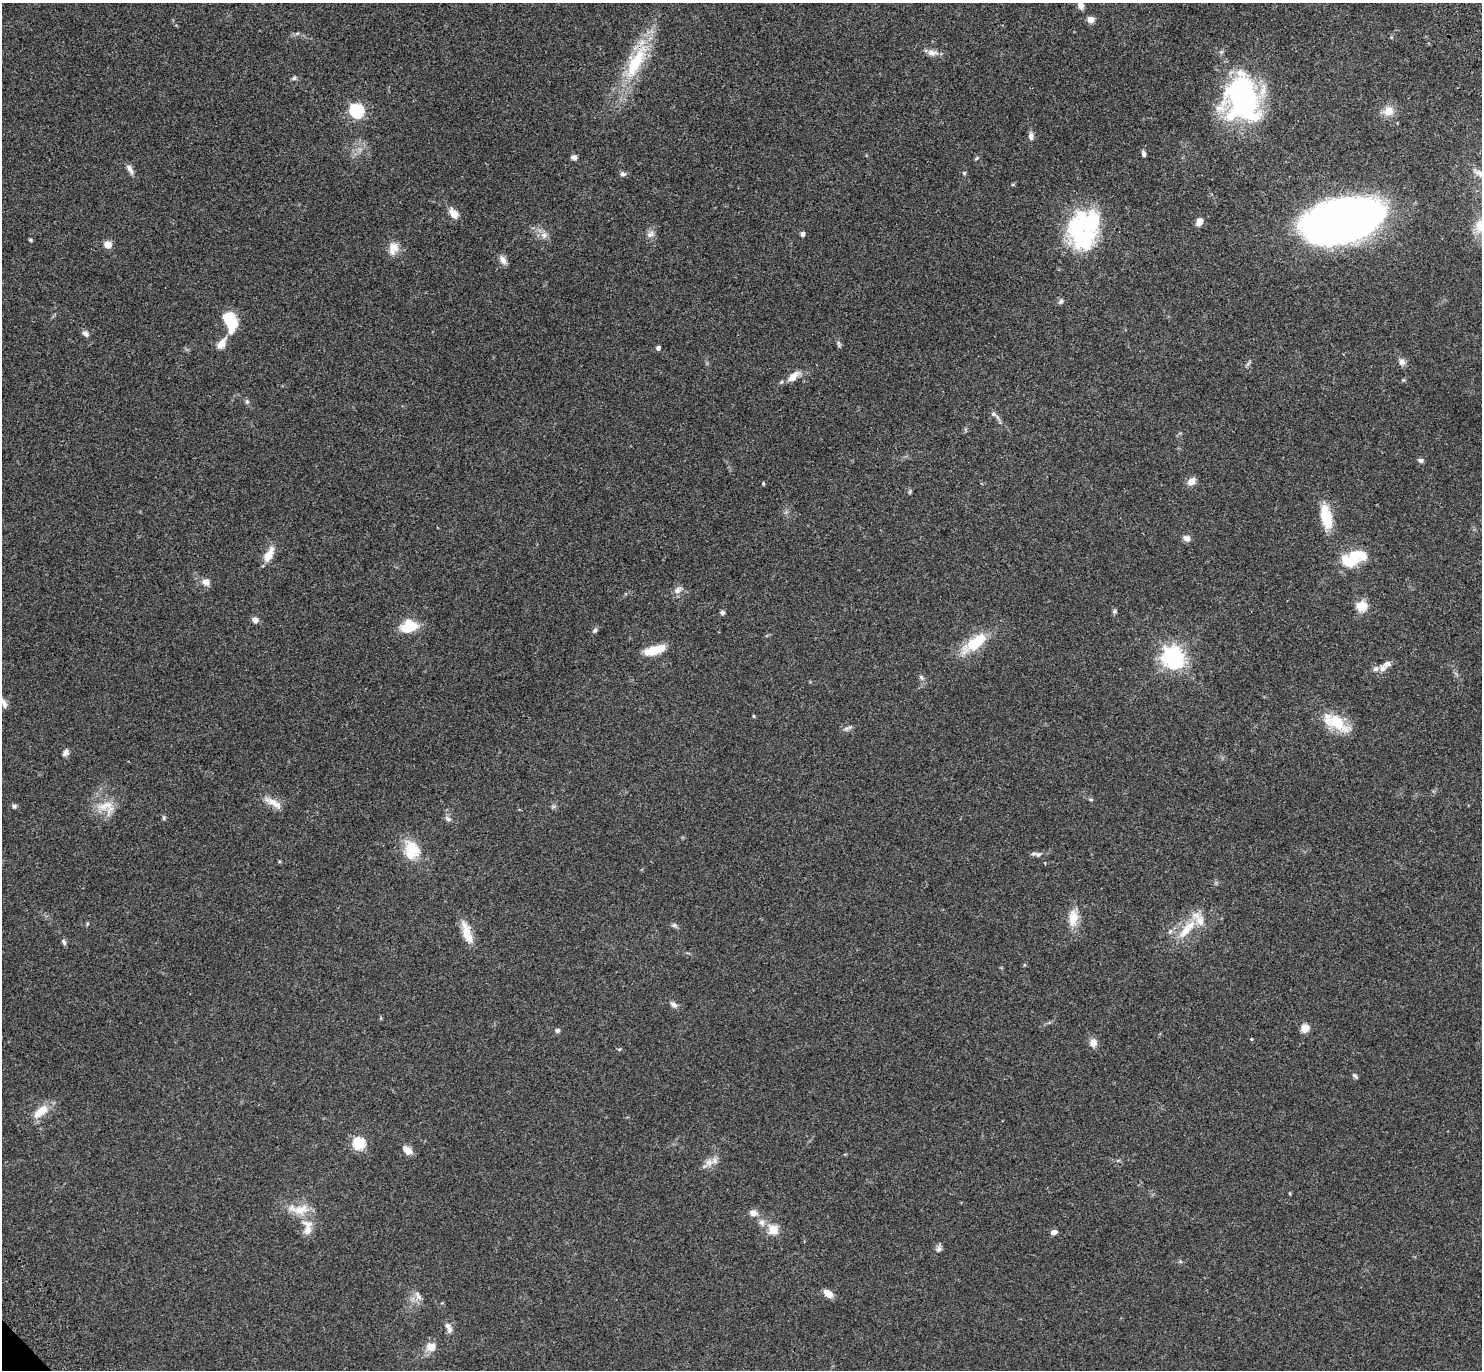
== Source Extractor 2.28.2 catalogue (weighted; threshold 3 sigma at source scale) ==
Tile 10 of 4 x 4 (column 2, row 3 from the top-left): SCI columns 1577-3056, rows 1614-2981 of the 6115 x 6104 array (HDU 1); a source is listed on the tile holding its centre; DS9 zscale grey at full resolution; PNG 1484 x 1372 px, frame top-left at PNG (2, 3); no overlay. Shown black and unused: <1% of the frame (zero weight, under 3 of 4 exposures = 6% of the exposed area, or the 3 px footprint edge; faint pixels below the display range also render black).
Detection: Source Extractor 2.28.2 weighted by HDU 2 'WHT'; one run over the whole footprint, this tile lists its part. Background 0.0501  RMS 0.0055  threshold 0.0245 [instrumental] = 3 sigma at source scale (4.5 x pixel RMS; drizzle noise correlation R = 1.50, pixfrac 1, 0.05/0.05 arcsec/px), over >= 5 px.
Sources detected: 106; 1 inside a brighter object's white glare — not listed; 5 inside a brighter listed object's ellipse — not listed separately; the other 100 listed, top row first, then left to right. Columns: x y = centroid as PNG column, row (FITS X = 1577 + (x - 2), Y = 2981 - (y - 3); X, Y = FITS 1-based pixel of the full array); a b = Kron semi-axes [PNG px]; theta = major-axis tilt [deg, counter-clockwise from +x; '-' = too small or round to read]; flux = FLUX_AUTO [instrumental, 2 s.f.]
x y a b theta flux
1081 5 8 7 - 2.4
1091 20 8 7 - 2.9
297 33 6 4 2 0.91
932 52 15 8 -9 3.2
636 62 49 17 63 33
294 78 7 5 87 0.98
1245 98 58 39 75 90
357 111 6 6 - 89
1388 111 13 12 - 5.9
1031 136 10 6 -83 2.3
1144 154 7 4 -77 1.7
574 157 6 6 - 1.9
977 158 6 4 37 0.67
130 169 15 6 -61 2.5
964 173 5 5 - 0.7
1479 173 20 8 -30 5.5
623 174 8 6 -6 1.4
453 213 15 8 -54 4.3
1343 220 56 28 16 580
1199 221 8 6 61 4.5
1078 231 47 25 -61 53
650 234 11 8 32 2.5
802 234 4 4 - 1.9
544 235 9 8 - 2.9
30 240 4 3 - 0.93
108 245 5 5 - 12
393 248 17 12 72 5.5
503 260 12 7 -59 2.8
1061 301 7 6 - 1.2
230 322 22 11 -76 20
85 333 9 7 -40 2
222 344 17 9 57 4.4
839 344 10 4 -74 1.1
658 348 4 4 - 1.7
1402 362 9 8 - 2.3
793 377 16 7 44 5.3
1403 380 5 5 - 0.62
247 402 7 6 - 1.2
993 414 7 6 - 1.3
1420 460 7 6 - 1.2
1191 481 10 8 41 3.8
763 483 5 3 - 0.52
910 492 7 4 81 0.75
1326 517 27 12 -78 16
1186 538 9 8 - 2.4
269 555 18 8 62 7.8
1353 559 29 14 25 22
206 582 8 7 - 3.8
678 590 12 8 47 2.6
1362 606 12 11 - 7.8
1115 611 7 5 35 0.89
722 612 5 5 - 1.3
255 620 7 6 - 2.6
409 626 18 12 14 16
595 630 6 5 - 1.2
975 643 35 13 36 19
654 650 22 8 19 12
1173 657 8 7 - 350
1387 664 15 8 33 3.3
921 677 8 6 -52 1.4
4 703 14 7 -65 2.8
754 716 4 3 - 0.64
1335 722 41 15 -30 16
847 728 15 3 18 1.4
66 753 9 7 58 2.1
1091 800 6 4 -1 0.63
273 802 27 8 -30 5.4
14 806 7 5 -18 1.2
106 807 26 20 -23 11
164 818 7 4 -84 0.85
447 819 9 6 -39 1.5
412 850 26 20 -78 14
1038 854 10 7 -7 1.7
1073 918 22 11 86 8.4
674 925 7 5 20 1.1
1187 929 32 10 49 13
1170 931 7 5 45 1.2
467 933 30 10 -73 9.2
64 942 9 5 -62 1.1
673 1005 11 6 -40 2.1
1305 1028 10 9 - 4.2
557 1030 6 5 - 1.2
1093 1043 9 8 - 4
619 1049 5 4 - 0.61
1355 1076 7 4 -44 1.2
41 1111 24 11 40 8.5
359 1143 6 6 - 50
408 1150 13 8 -39 3.8
709 1162 10 10 - 3.5
300 1210 24 13 13 9.2
753 1213 11 7 -4 3.1
762 1222 9 7 -78 2.6
307 1224 16 11 -15 5.2
773 1229 6 6 - 15
1054 1232 6 5 - 2.6
939 1249 10 6 69 1.7
828 1294 9 6 -37 6
418 1296 15 7 -61 3.2
447 1326 10 7 -55 2.6
431 1347 12 10 17 5.2
Overlapping masked pixels (flux is a lower limit): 1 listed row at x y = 636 62
Isophote crosses this tile's border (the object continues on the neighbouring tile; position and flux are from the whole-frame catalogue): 2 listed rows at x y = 1479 173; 4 703